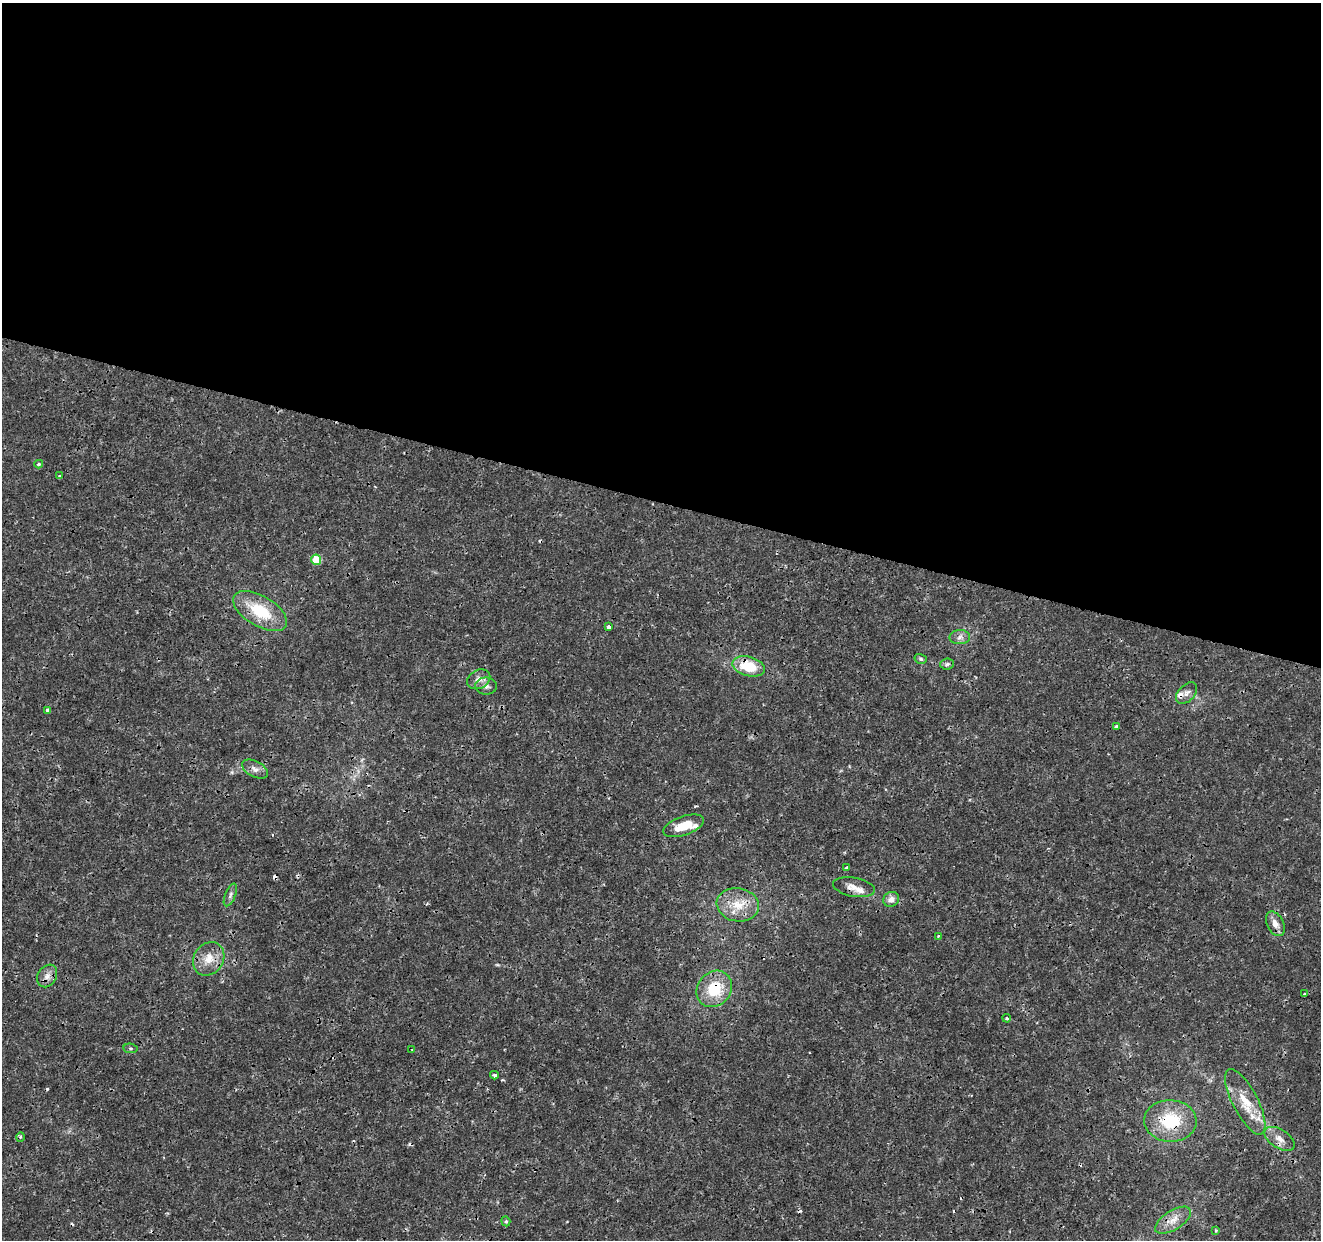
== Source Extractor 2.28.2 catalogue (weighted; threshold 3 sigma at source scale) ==
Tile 3 of 4 x 4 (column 3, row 1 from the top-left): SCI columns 2639-3957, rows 3933-5170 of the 5285 x 5452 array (HDU 1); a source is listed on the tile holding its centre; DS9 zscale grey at full resolution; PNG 1323 x 1242 px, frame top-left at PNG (2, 3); each listed source drawn as its Kron ellipse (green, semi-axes under 4 px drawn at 4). Shown black and unused: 41% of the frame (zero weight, under 3 of 4 exposures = <1% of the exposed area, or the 3 px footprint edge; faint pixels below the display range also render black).
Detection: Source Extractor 2.28.2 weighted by HDU 2 'WHT'; one run over the whole footprint, this tile lists its part. Background 0.00236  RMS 7.8e-04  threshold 0.00352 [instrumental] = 3 sigma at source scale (4.5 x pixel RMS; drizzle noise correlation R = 1.50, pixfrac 1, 0.0396/0.0396 arcsec/px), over >= 5 px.
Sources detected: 48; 7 cosmic-ray / hot-pixel residue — neither listed nor drawn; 3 inside a brighter listed object's ellipse — not listed separately; the other 38 listed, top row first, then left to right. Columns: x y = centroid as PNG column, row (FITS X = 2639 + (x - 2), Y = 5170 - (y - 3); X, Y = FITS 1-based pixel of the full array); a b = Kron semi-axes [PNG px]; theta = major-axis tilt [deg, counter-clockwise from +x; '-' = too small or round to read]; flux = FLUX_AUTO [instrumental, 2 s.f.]
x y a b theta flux
39 464 4 3 - 0.15
60 476 4 2 - 0.068
316 560 5 5 - 2
260 611 30 15 -31 3.2
609 627 4 4 - 0.36
960 637 10 7 1 0.34
921 659 6 5 - 0.13
947 664 7 5 6 0.18
749 666 16 9 -15 2.6
479 679 12 9 25 0.51
486 686 11 8 0 0.39
1187 693 12 8 45 0.41
48 710 4 3 - 0.31
1116 726 3 3 - 0.14
255 769 14 8 -27 0.45
684 826 21 9 19 1.6
847 868 4 3 - 0.095
854 887 21 9 -10 0.77
230 895 12 5 68 0.26
891 899 8 7 - 0.54
738 905 21 16 -9 1.8
1275 924 13 8 -63 0.61
938 936 4 3 - 0.099
209 959 17 14 56 1.3
47 976 12 9 58 0.55
714 989 19 16 50 2.8
1305 994 3 3 - 0.13
1007 1018 4 3 - 0.11
130 1048 7 4 -7 0.13
412 1049 3 2 - 0.063
494 1075 4 3 - 0.21
1245 1102 36 12 -63 2.1
1170 1121 26 21 -2 3.7
21 1137 5 3 - 0.1
1279 1139 17 9 -32 0.69
1173 1220 20 9 32 0.89
506 1221 5 4 - 0.11
1216 1230 3 3 - 0.11
Overlapping masked pixels (flux is a lower limit): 5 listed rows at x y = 260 611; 749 666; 486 686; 714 989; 1170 1121